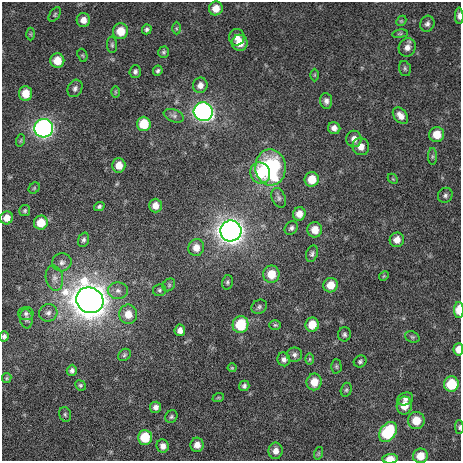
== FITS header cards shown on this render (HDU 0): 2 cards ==
NAXIS1  =                  459 / length of data axis 1
NAXIS2  =                  459 / length of data axis 2

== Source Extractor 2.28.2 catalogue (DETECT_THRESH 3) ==
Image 459 x 459 px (HDU 0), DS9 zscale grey, 1 PNG px = 1 image px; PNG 463 x 463 px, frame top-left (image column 1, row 459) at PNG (2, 2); each listed source drawn as its Kron ellipse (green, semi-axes under 4 px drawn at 4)
Background 870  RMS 9.6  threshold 28.7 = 3 sigma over >= 5 px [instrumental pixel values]
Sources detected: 113; all 113 listed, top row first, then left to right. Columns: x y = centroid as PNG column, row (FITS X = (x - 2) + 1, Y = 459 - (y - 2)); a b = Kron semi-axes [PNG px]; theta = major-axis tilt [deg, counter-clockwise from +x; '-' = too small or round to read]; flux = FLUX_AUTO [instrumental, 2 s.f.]
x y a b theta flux
216 8 7 6 - 7.0e+03
55 14 8 5 55 1.1e+03
459 16 8 4 -90 3.1e+03
83 20 7 7 - 4.7e+03
401 21 6 4 44 9.3e+02
427 24 8 7 - 2.2e+03
176 28 6 4 90 8.8e+02
147 29 5 4 - 1.4e+03
121 31 8 7 - 1.2e+04
31 34 6 4 -90 8.9e+02
400 34 8 4 8 8.9e+02
237 37 8 7 - 4.0e+03
240 43 8 8 - 7.7e+03
112 45 8 5 -89 1.3e+03
407 47 9 8 - 3.8e+03
164 52 5 5 - 1.2e+03
82 55 7 4 -71 9.3e+02
57 61 7 7 - 1.0e+04
405 69 8 5 -74 1.3e+03
158 71 5 4 - 1.2e+03
135 72 6 5 - 1.8e+03
315 75 6 4 90 8.1e+02
200 85 8 7 - 3.7e+03
75 88 9 7 64 2.3e+03
115 92 6 4 -90 7.4e+02
26 93 7 6 - 9.9e+03
326 101 8 6 -84 2.6e+03
203 112 9 9 - 2.1e+05
174 116 10 6 -21 2.1e+03
400 116 9 6 -49 4.4e+03
144 124 7 7 - 1.7e+04
44 128 9 9 - 2.0e+05
334 128 6 6 - 3.3e+03
437 134 7 7 - 1.1e+04
354 139 8 7 - 3.7e+03
21 140 6 4 71 8.2e+02
361 147 8 8 - 5.1e+03
432 156 8 4 90 1.3e+03
119 165 7 6 - 6.7e+03
271 167 18 15 -87 8.5e+04
260 173 11 9 -61 1.8e+04
312 179 7 7 - 1.1e+04
393 179 6 4 -45 7.8e+02
34 188 6 5 - 8.4e+02
445 195 8 7 - 1.9e+03
279 198 10 6 -69 2.1e+03
99 206 5 4 - 1.3e+03
155 206 7 6 - 5.3e+03
25 211 5 5 - 1.1e+03
299 214 7 6 - 5.2e+03
7 218 6 6 - 5.5e+03
41 223 7 7 - 1.1e+04
291 228 7 6 - 1.9e+03
315 230 7 7 - 8.0e+03
231 231 10 10 - 5.6e+05
84 240 7 5 70 1.6e+03
397 240 7 7 - 5.0e+03
196 248 8 7 - 5.9e+03
312 254 8 5 70 1.7e+03
62 262 9 9 - 2.9e+03
271 274 8 8 - 1.1e+04
384 276 5 4 - 6.9e+02
54 278 12 8 -78 4.0e+03
227 282 7 5 76 1.2e+03
169 285 7 5 47 1.1e+03
331 285 7 7 - 9.2e+03
159 290 6 6 - 1.2e+03
118 291 10 8 -3 3.2e+03
90 300 14 12 -25 1.2e+06
259 307 8 6 29 1.7e+03
459 310 8 5 -90 1.2e+04
26 313 7 6 - 1.7e+03
48 313 9 8 - 2.8e+03
128 314 10 9 - 8.5e+03
26 319 10 6 -82 1.7e+03
241 325 8 8 - 2.5e+04
275 325 5 4 - 8.9e+02
312 325 7 6 - 1.0e+04
180 330 6 5 - 3.3e+03
344 334 7 6 - 1.5e+03
4 336 5 4 - 1.6e+03
412 337 7 5 -21 1.3e+03
458 349 6 5 - 5.3e+03
124 355 7 5 40 1.2e+03
294 355 7 7 - 2.1e+03
284 359 7 6 - 2.5e+03
310 359 6 4 89 8.0e+02
360 361 7 5 35 1.3e+03
336 366 7 5 -89 1.0e+03
232 368 4 4 - 6.1e+02
72 370 6 5 - 1.8e+03
7 378 5 4 - 7.2e+02
314 382 8 7 - 9.0e+03
451 384 7 7 - 2.4e+04
80 385 5 5 - 1.0e+03
244 386 5 5 - 1.7e+03
346 390 7 5 74 1.2e+03
218 398 6 3 19 7.3e+02
405 399 8 6 25 2.7e+03
404 406 9 7 79 8.7e+03
156 407 5 5 - 2.6e+03
65 414 7 5 -74 1.2e+03
171 417 6 5 - 1.3e+03
416 420 8 8 - 1.1e+04
459 427 7 4 -89 9.8e+02
388 432 11 8 55 4.0e+04
145 437 7 7 - 1.9e+04
197 445 7 6 - 4.6e+03
163 446 7 6 - 3.3e+03
276 451 8 7 - 4.2e+03
319 453 6 4 71 9.1e+02
420 456 7 7 - 8.0e+03
390 459 7 5 3 6.7e+03
At the frame edge (FLAGS 8, measured only in part): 7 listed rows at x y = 459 16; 459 310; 4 336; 458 349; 459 427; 420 456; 390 459